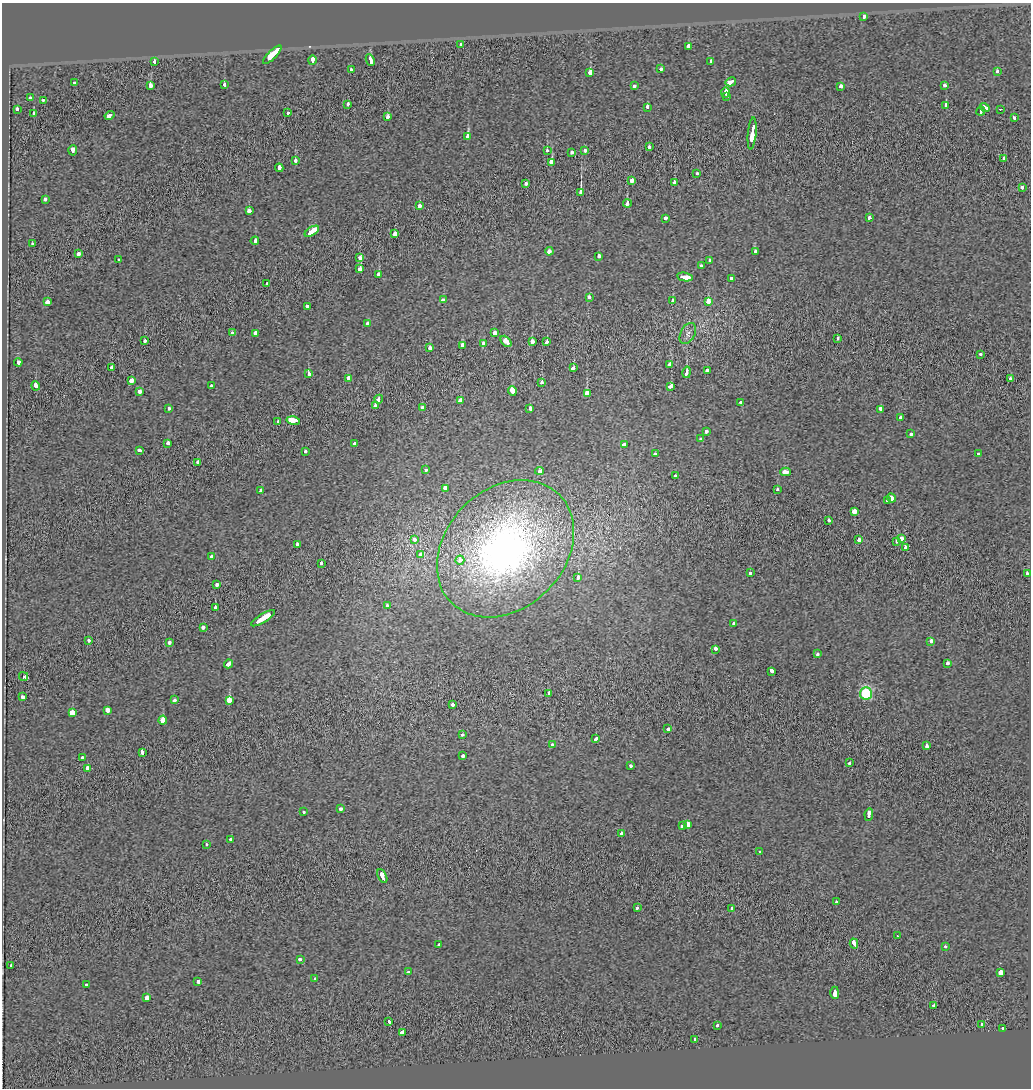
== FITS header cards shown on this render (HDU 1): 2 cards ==
NAXIS1  =                 1029
NAXIS2  =                 1086

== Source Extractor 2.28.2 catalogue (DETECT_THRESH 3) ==
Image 1029 x 1086 px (HDU 1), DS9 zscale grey, 1 PNG px = 1 image px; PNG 1033 x 1090 px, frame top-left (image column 1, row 1086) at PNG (2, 3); each listed source drawn as its Kron ellipse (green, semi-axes under 4 px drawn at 4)
Background -0.00811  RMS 0.086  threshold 0.258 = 3 sigma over >= 5 px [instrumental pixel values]
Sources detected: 227; all 227 listed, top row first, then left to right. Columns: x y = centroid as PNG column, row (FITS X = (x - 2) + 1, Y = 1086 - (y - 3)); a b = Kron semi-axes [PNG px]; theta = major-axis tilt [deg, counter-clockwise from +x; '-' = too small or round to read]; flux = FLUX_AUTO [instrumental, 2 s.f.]
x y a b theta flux
864 16 4 3 - 110
460 44 3 3 - 59
688 46 3 3 - 72
272 55 12 3 45 470
312 60 5 3 - 120
370 60 6 3 -67 220
154 61 3 3 - 340
711 61 3 3 - 71
351 69 3 3 - 32
661 69 3 3 - 50
997 71 4 3 - 44
590 73 4 3 - 580
731 82 5 3 - 230
74 83 3 3 - 33
150 85 4 3 - 100
224 85 3 3 - 46
944 85 3 3 - 40
634 86 3 3 - 70
841 86 4 3 - 72
725 93 5 3 - 120
726 97 3 3 - 500
30 98 3 3 - 76
43 100 3 2 - 22
348 104 3 3 - 52
945 105 3 3 - 180
647 107 4 3 - 70
985 107 5 3 - 230
17 109 3 3 - 70
1000 109 3 2 - 39
981 111 4 3 - 160
33 113 3 3 - 78
288 113 3 3 - 26
109 115 5 3 - 140
388 117 4 3 - 54
1014 118 3 3 - 37
752 133 16 3 85 690
468 137 4 3 - 750
649 147 4 3 - 51
73 150 5 3 - 140
585 150 3 3 - 32
547 151 3 3 - 84
572 152 3 3 - 43
1004 159 3 3 - 44
295 160 3 3 - 69
552 162 4 3 - 330
279 168 4 3 - 180
697 174 3 3 - 48
632 181 4 3 - 130
674 182 3 3 - 570
526 183 3 3 - 56
1022 188 3 3 - 100
581 193 4 3 - 810
45 199 4 3 - 36
627 204 4 3 - 98
419 206 4 3 - 96
249 211 4 3 - 65
665 218 4 3 - 46
869 218 4 3 - 66
312 231 8 3 32 390
395 234 3 3 - 74
255 241 4 3 - 340
32 244 3 3 - 29
549 251 4 3 - 96
755 252 3 3 - 85
78 254 3 3 - 87
599 256 4 3 - 75
360 258 4 3 - 69
119 260 3 3 - 28
709 261 3 3 - 43
701 265 3 3 - 46
360 269 3 3 - 110
379 274 4 3 - 72
685 277 8 3 -10 310
731 278 4 3 - 75
267 284 3 3 - 39
589 297 3 3 - 96
443 300 4 3 - 81
673 301 3 3 - 74
47 302 4 3 - 130
708 302 4 3 - 210
307 306 3 3 - 47
367 324 4 3 - 77
232 333 3 3 - 64
256 333 3 3 - 100
495 333 3 3 - 120
688 333 11 7 62 27
837 339 3 3 - 39
144 341 3 3 - 76
506 341 6 4 -46 210
532 341 3 3 - 140
547 342 4 3 - 44
484 343 3 3 - 57
463 345 4 3 - 190
430 348 4 3 - 75
980 354 3 3 - 36
18 362 4 3 - 130
670 364 3 3 - 130
111 367 3 3 - 70
573 368 4 3 - 87
707 370 4 3 - 43
687 372 6 3 77 460
309 373 4 3 - 130
349 378 4 3 - 96
1010 379 4 3 - 59
131 380 4 3 - 380
542 382 3 3 - 110
36 386 4 3 - 130
211 386 3 3 - 23
671 386 4 3 - 210
139 391 4 3 - 76
512 391 4 3 - 340
587 394 4 3 - 630
379 399 4 3 - 110
460 401 4 3 - 110
741 403 3 3 - 86
375 406 3 3 - 110
423 407 4 3 - 63
530 408 4 3 - 69
169 409 3 3 - 53
881 409 4 3 - 150
900 417 3 3 - 120
293 421 7 3 -12 2100
278 422 3 3 - 89
706 431 3 3 - 80
911 434 3 3 - 54
701 439 3 3 - 64
168 443 4 3 - 64
355 443 3 3 - 48
624 445 4 3 - 74
139 450 4 3 - 66
305 451 3 3 - 41
655 454 4 3 - 40
979 454 3 3 - 77
198 462 3 3 - 76
426 470 3 3 - 29
539 471 4 3 - 85
785 472 5 3 - 120
675 476 3 3 - 54
445 488 4 3 - 72
260 490 4 3 - 51
777 490 3 3 - 83
892 498 5 3 - 220
887 501 3 3 - 79
854 511 4 3 - 380
828 520 3 3 - 41
901 538 3 3 - 100
414 539 4 3 - 81
859 540 4 3 - 370
897 541 4 3 - 42
297 544 3 3 - 31
905 547 3 3 - 76
505 549 76 59 45 3000
420 554 4 3 - 65
211 557 3 3 - 64
460 560 4 4 - 62
321 563 3 3 - 47
750 573 4 3 - 40
1027 574 3 3 - 72
578 578 4 3 - 75
216 584 4 3 - 73
387 605 3 3 - 42
215 608 4 3 - 58
263 618 14 3 32 560
734 623 4 3 - 48
203 627 3 3 - 80
89 640 3 3 - 31
931 641 4 3 - 66
169 642 3 3 - 58
715 649 4 3 - 93
817 654 3 3 - 38
947 663 3 3 - 78
228 664 4 3 - 120
772 671 4 3 - 150
23 676 4 3 - 500
549 693 3 3 - 53
866 693 6 6 - 520
23 697 4 3 - 85
174 700 4 3 - 67
230 701 4 3 - 670
452 705 3 3 - 62
108 710 3 3 - 340
72 713 4 3 - 1500
163 720 4 3 - 990
668 729 3 3 - 68
462 735 3 3 - 26
596 739 4 3 - 55
552 745 4 3 - 110
926 746 4 3 - 120
142 753 4 3 - 190
463 756 3 3 - 46
82 758 3 3 - 83
849 763 3 3 - 39
631 766 3 3 - 28
88 768 4 3 - 110
340 809 3 3 - 33
303 812 3 3 - 50
869 814 6 3 82 200
682 825 3 3 - 180
687 825 3 3 - 1100
621 834 4 3 - 240
230 839 3 3 - 50
206 844 3 3 - 23
760 852 4 3 - 92
382 876 7 3 -65 250
836 902 4 3 - 29
637 907 3 3 - 34
732 908 3 3 - 23
897 936 3 2 - 7.4
854 944 5 3 - 150
439 945 4 3 - 57
945 946 3 3 - 50
300 959 3 3 - 51
11 966 3 3 - 94
408 972 3 3 - 39
1000 972 4 3 - 330
314 979 4 3 - 39
198 981 4 3 - 87
86 985 3 3 - 45
835 993 6 3 -89 300
147 998 4 3 - 460
934 1006 3 3 - 800
388 1021 4 3 - 730
982 1024 3 3 - 38
717 1025 3 3 - 43
1003 1028 3 3 - 60
402 1032 4 3 - 150
694 1039 3 3 - 23
At the frame edge (FLAGS 8, measured only in part): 1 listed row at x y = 1027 574